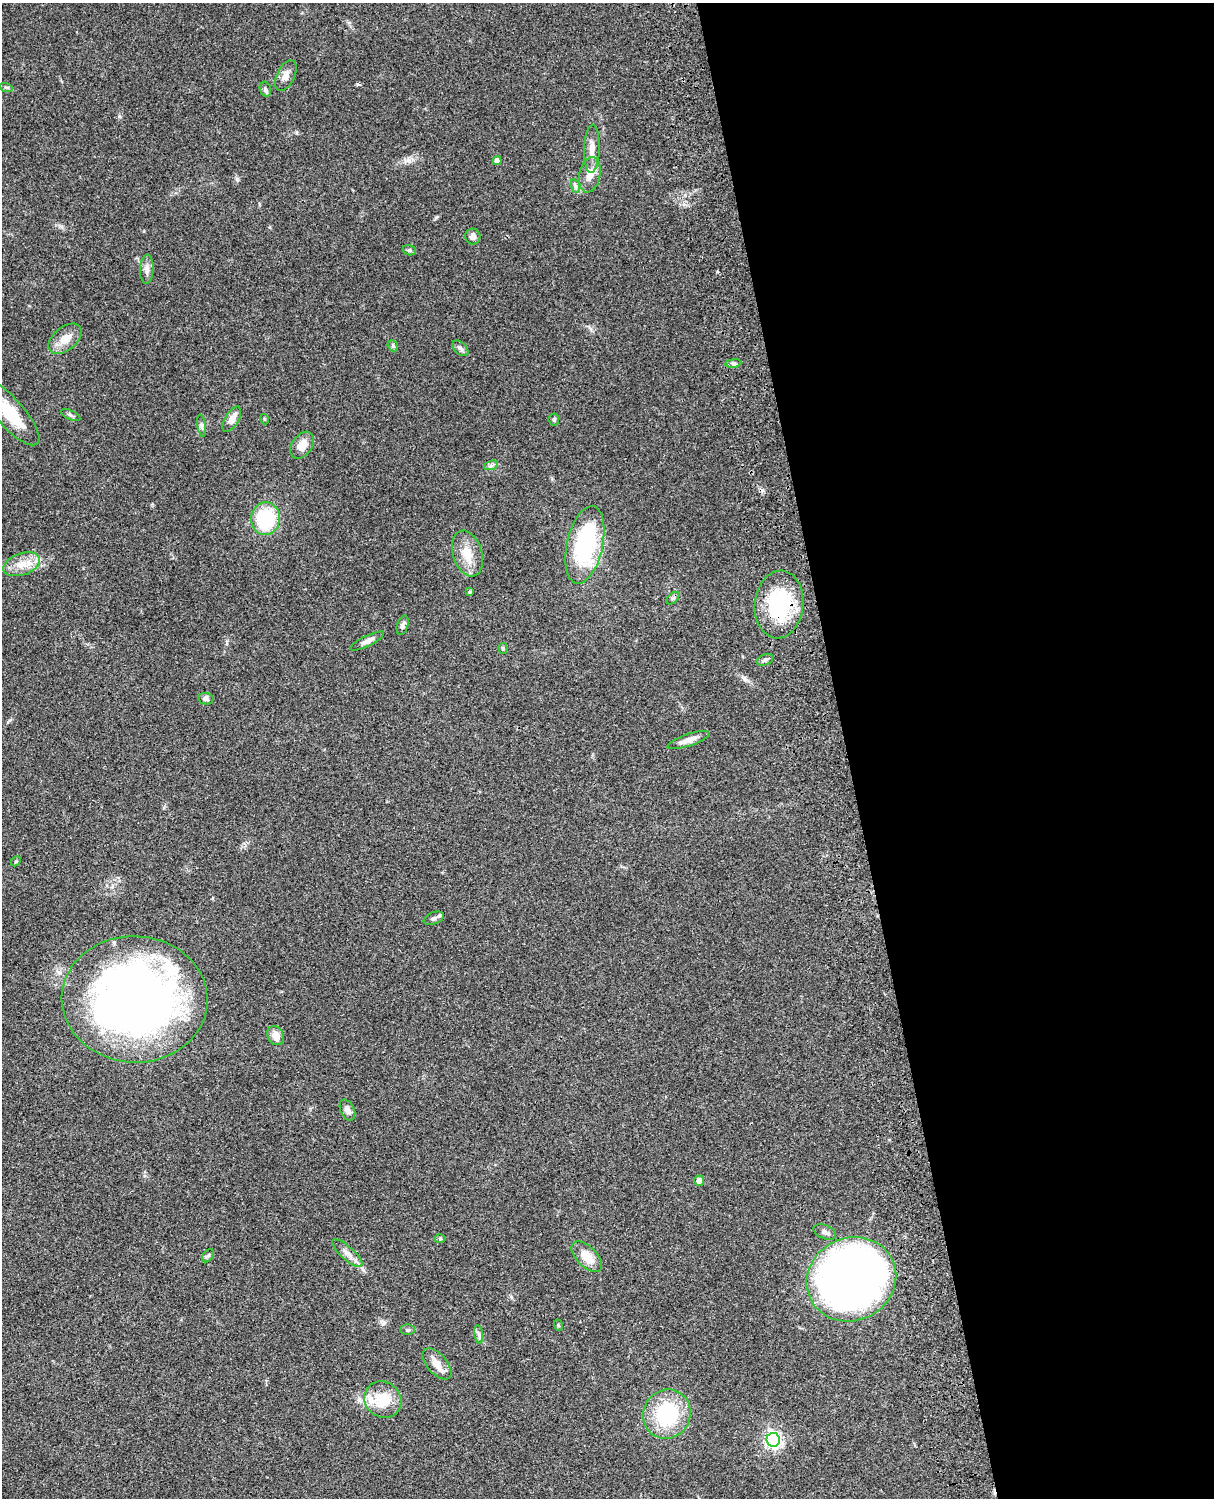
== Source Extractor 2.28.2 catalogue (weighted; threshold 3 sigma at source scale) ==
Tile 8 of 4 x 3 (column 4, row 2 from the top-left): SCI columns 3757-4968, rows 1772-3267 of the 5086 x 4926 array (HDU 1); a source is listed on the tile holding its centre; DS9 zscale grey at full resolution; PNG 1216 x 1500 px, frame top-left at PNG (2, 3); each listed source drawn as its Kron ellipse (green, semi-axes under 4 px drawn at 4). Shown black and unused: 30% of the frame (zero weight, under 3 of 4 exposures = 6% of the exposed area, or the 3 px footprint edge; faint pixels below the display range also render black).
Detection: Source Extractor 2.28.2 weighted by HDU 2 'WHT'; one run over the whole footprint, this tile lists its part. Background 0.0964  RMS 0.0063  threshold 0.0285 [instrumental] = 3 sigma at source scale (4.5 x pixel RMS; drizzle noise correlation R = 1.50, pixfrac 1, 0.05/0.05 arcsec/px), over >= 5 px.
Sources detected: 55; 1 inside a brighter listed object's ellipse — not listed separately; the other 54 listed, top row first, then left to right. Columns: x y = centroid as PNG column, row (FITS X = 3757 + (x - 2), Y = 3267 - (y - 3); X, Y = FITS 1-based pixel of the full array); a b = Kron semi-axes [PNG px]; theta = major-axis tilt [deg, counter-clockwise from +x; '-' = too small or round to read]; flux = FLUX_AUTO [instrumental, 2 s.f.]
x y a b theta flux
286 76 16 8 63 4.2
6 87 6 4 -19 0.85
265 89 7 5 -71 1.5
592 149 24 7 88 6.7
497 161 4 4 - 4.4
590 175 18 10 79 6.6
575 186 7 4 -71 1.3
473 237 8 7 - 2.5
409 250 7 5 -17 1.1
147 269 14 7 87 3.4
65 339 19 11 40 8.3
393 346 6 4 -48 0.99
460 348 9 6 -45 1.8
733 363 8 4 8 1.3
9 413 42 14 -48 24
70 415 10 4 -24 1.5
232 419 14 7 59 4.8
264 419 5 3 - 0.54
554 419 6 5 - 1.2
202 426 11 4 -81 1.5
302 445 15 10 54 6.8
491 465 7 4 19 1.4
265 519 16 14 85 46
585 545 39 18 77 67
467 554 23 14 -73 11
22 564 19 11 19 8.8
470 592 4 3 - 0.97
673 598 7 4 44 1.3
779 604 34 24 84 50
403 625 10 5 73 2
367 641 18 5 26 3.4
503 648 5 4 - 1
765 660 8 5 23 1.5
206 699 8 5 -9 2.1
688 740 22 6 19 5.5
16 861 6 4 45 0.82
434 918 10 6 20 1.9
135 999 73 63 -3 440
276 1036 10 8 -61 6.2
347 1110 11 7 -64 3.6
699 1181 5 5 - 3.6
825 1232 12 6 -22 2.4
440 1238 6 4 -1 0.81
347 1253 19 6 -41 4.5
208 1256 7 5 53 1.1
587 1257 19 10 -45 9.5
851 1279 45 41 26 530
558 1325 6 3 -72 0.68
407 1330 7 5 -1 1.2
479 1334 9 4 -81 1.6
437 1364 18 9 -49 6.7
383 1400 19 17 -40 20
667 1414 25 23 61 48
773 1440 7 6 - 200
Overlapping masked pixels (flux is a lower limit): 1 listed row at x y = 779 604
Isophote crosses this tile's border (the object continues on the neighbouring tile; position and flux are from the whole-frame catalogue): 1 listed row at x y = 9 413
Unlisted compact peaks at least as high as the median listed source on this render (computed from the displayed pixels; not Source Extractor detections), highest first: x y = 237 179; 436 217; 717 272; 119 116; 357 84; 384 1323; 10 720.